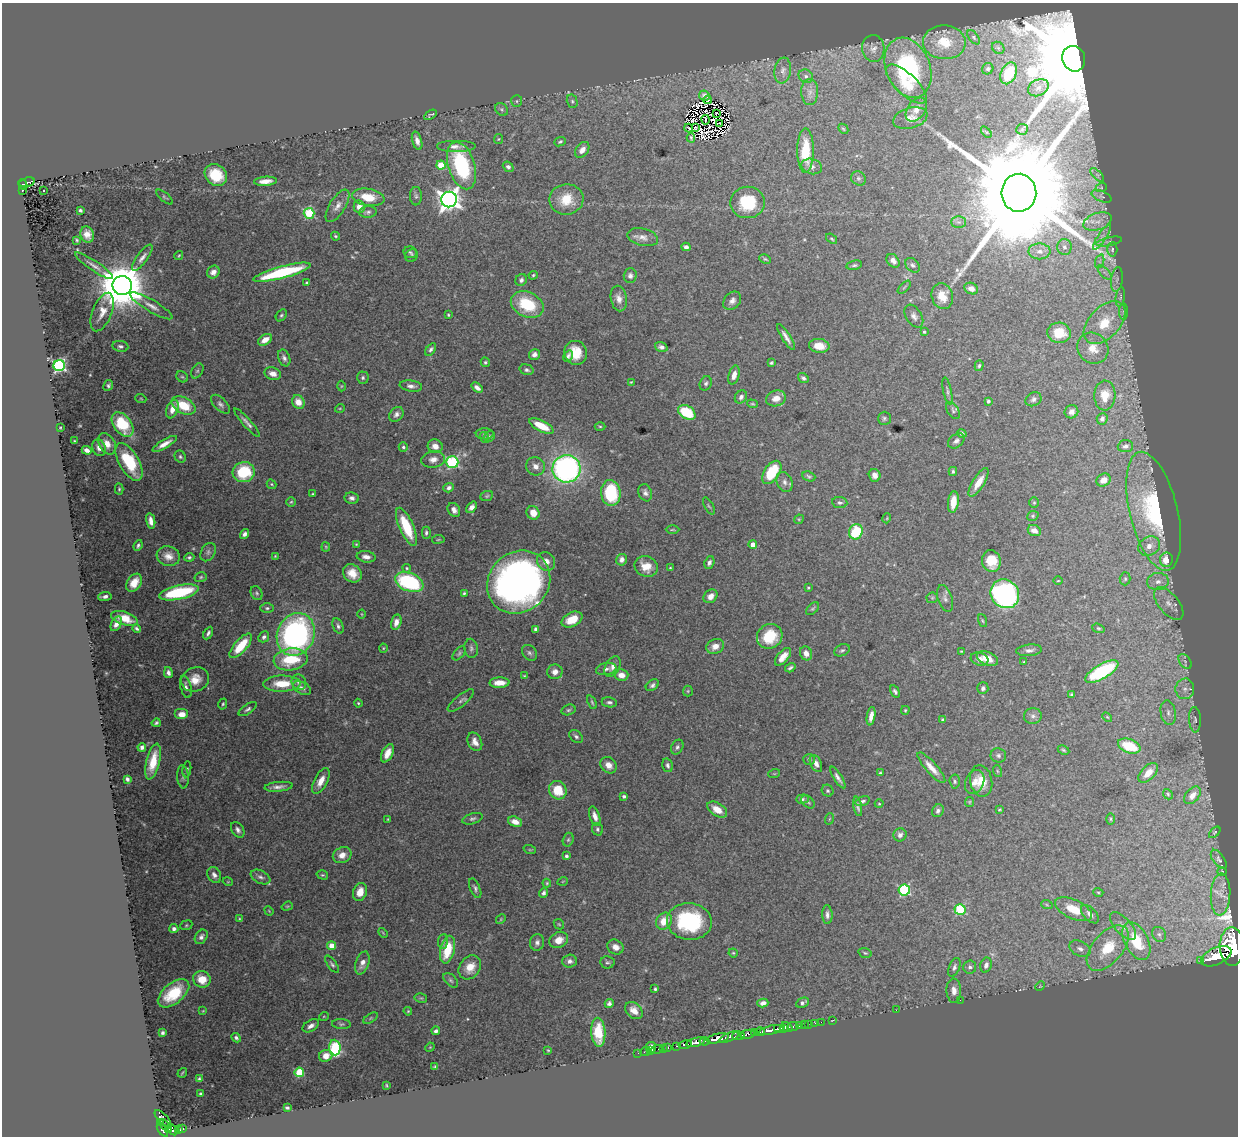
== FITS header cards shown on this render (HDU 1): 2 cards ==
NAXIS1  =                 1236
NAXIS2  =                 1134

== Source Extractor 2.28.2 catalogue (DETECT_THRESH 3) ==
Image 1236 x 1134 px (HDU 1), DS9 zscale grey, 1 PNG px = 1 image px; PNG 1240 x 1138 px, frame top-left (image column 1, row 1134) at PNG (2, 3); each listed source drawn as its Kron ellipse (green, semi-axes under 4 px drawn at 4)
Background 2.34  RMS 0.036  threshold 0.107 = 3 sigma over >= 5 px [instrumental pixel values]
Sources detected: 525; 13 with non-positive FLUX_AUTO (blend fragments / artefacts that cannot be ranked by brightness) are neither listed nor drawn; of the other 512, the 500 brightest by FLUX_AUTO listed and drawn (12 fainter detections omitted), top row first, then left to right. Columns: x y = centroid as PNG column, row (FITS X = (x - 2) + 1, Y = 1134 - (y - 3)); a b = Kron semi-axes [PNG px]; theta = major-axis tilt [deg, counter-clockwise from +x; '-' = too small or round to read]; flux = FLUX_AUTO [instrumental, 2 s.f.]
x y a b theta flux
974 37 8 4 -50 4.8
944 42 21 17 -2 82
873 48 13 11 -84 17
998 48 7 5 -45 6
1074 59 13 11 -69 85000
908 68 31 22 -69 330
988 69 6 5 - 5.3
783 71 13 8 81 15
1009 73 11 7 65 94
806 76 7 6 - 7.6
906 84 26 10 -43 48
1038 88 11 8 28 15
810 92 13 8 90 17
704 95 5 5 - 9.3
708 100 4 3 - 3
517 101 6 5 - 4.1
572 101 7 5 -76 5
502 109 7 6 - 5.1
916 110 13 9 55 19
716 113 2 2 - 5.2
430 115 7 2 32 3.6
910 118 17 10 14 24
706 120 5 2 - 4.2
720 123 3 2 - 3.4
696 127 4 2 - 2.1
689 128 4 3 - 3.3
843 129 6 4 -44 3.2
1022 129 6 5 - 3.9
986 132 6 3 -52 2.8
691 138 4 2 - 3.4
498 139 5 4 - 2.6
417 141 9 5 -74 13
560 142 6 4 22 4.9
456 146 20 6 0 17
582 150 9 6 52 16
806 151 22 8 90 82
441 165 4 4 - 69
461 166 24 13 -73 230
812 166 10 7 -16 11
508 167 6 4 -40 7.4
216 175 12 10 -40 71
1097 175 8 3 -45 4
858 178 8 6 -41 6.1
265 181 11 4 3 18
27 182 8 4 14 190
23 184 5 3 - 150
1101 188 6 3 19 2.8
22 190 4 3 - 29
44 190 3 3 - 6.8
1019 193 19 17 86 110000
416 196 9 6 -89 6.4
1101 196 10 5 -22 6.2
165 197 10 4 -39 4
368 197 16 8 -10 52
566 199 17 15 8 61
449 200 8 7 - 1800
748 202 17 15 9 110
337 206 18 8 58 18
359 207 6 5 - 23
80 210 3 3 - 4.4
368 212 9 5 6 6.2
309 213 5 5 - 190
959 222 7 6 - 7.5
1097 222 14 8 19 26
87 234 8 6 -72 18
335 236 4 3 - 3
643 237 15 8 -13 17
1102 237 14 4 56 12
832 239 6 3 -38 3.2
77 240 4 3 - 3.2
1109 242 13 3 12 6
686 247 4 4 - 8.7
1064 247 8 7 - 10
1112 249 7 5 87 5.2
1039 251 11 8 0 16
410 252 7 5 -21 4.4
179 255 4 3 - 2.3
412 256 7 6 - 4.6
142 258 15 5 53 13
765 259 6 4 -27 3.5
893 261 7 5 -48 12
1100 261 7 4 72 5.8
854 265 8 4 11 4.8
913 265 8 6 -46 7.1
94 266 22 5 -34 14
213 272 7 6 - 15
282 272 29 6 15 210
1105 273 9 4 -45 8
533 275 5 4 - 3.1
630 276 7 6 - 8.6
1117 279 12 6 82 10
521 280 6 5 - 7
306 282 3 2 - 2.6
122 286 10 9 - 14000
904 287 8 3 45 3
971 289 7 5 -26 14
942 296 13 10 -75 38
1120 297 9 4 79 6.2
619 298 13 8 -79 18
732 301 10 7 47 13
527 304 17 12 -25 120
151 306 24 6 -30 18
102 312 20 9 69 28
1123 312 8 4 90 4
281 315 7 5 51 4.4
448 315 4 3 - 2.7
914 316 13 7 -58 12
1105 323 25 15 47 95
924 332 4 3 - 3
1059 333 12 10 -6 64
786 337 15 4 -58 12
265 340 8 5 33 22
120 346 8 5 -8 6.4
819 346 10 7 -7 38
661 347 6 4 -18 8.8
1093 348 16 15 - 42
431 349 7 4 56 6
576 353 12 11 - 52
534 354 6 5 - 9.1
568 356 6 4 56 6
284 358 9 5 -68 8.3
485 362 5 4 - 4
771 363 3 3 - 3.7
59 366 6 5 - 450
979 366 5 4 - 4.2
527 370 7 5 -17 5.4
197 371 8 5 60 4.7
273 374 8 6 -17 19
734 375 10 5 74 17
182 377 6 5 - 3.4
363 378 6 6 - 5.6
803 378 6 4 -34 5.2
631 382 4 3 - 2.5
706 383 7 6 - 6.1
108 385 6 4 63 5.7
341 386 5 3 - 2
411 386 11 5 -8 11
477 388 6 4 -40 11
947 391 14 3 -79 6.5
1105 395 15 10 87 37
741 397 7 5 54 7.9
776 398 10 8 16 25
141 399 5 3 - 2.3
1033 399 8 6 29 8
988 401 4 3 - 3.9
298 402 7 6 - 27
220 404 12 6 -45 9.1
752 404 5 4 - 3.2
183 405 13 8 -27 69
340 408 5 3 - 2
172 409 9 5 69 21
953 411 9 5 -58 5.8
687 412 9 6 -31 94
1071 412 7 6 - 13
396 414 8 6 46 9.1
884 418 7 6 - 5.4
1102 419 6 5 - 7.8
247 423 19 4 -48 11
123 424 14 8 -54 130
541 426 13 5 -27 60
600 426 5 3 - 3
60 427 3 2 - 2
962 433 5 3 - 6
485 434 9 5 0 6.6
490 436 5 5 - 4.9
484 438 6 3 -72 2.5
74 441 3 2 - 2.2
956 441 9 6 35 8.4
107 444 11 8 -61 25
165 444 14 4 30 19
435 446 7 6 - 20
1125 446 8 6 5 7.3
403 447 5 4 - 4.9
99 448 8 6 -70 15
87 450 5 4 - 12
180 457 6 5 - 5.1
433 459 12 8 9 17
129 462 21 10 -60 130
452 462 6 6 - 300
536 466 9 9 - 18
566 469 14 13 - 820
953 471 4 3 - 4.1
244 472 11 10 - 120
772 472 13 7 57 100
875 475 6 6 - 13
809 476 6 5 - 4.6
1103 480 7 6 - 18
784 482 10 7 -67 11
979 482 16 6 58 32
271 484 5 4 - 2.9
449 488 5 4 - 7.9
119 489 5 4 - 3.5
611 493 13 9 -85 150
645 493 9 6 -70 9.3
312 494 3 2 - 2.1
487 496 6 5 - 4
352 498 7 5 -11 8.3
291 502 5 4 - 3.2
840 502 7 5 -9 6
953 502 11 5 83 36
1034 503 5 5 - 3.2
709 506 9 3 -60 3.6
472 507 6 4 53 13
454 510 7 5 -57 12
1154 511 61 24 -76 260
533 513 7 6 - 33
1033 516 6 4 22 3.4
887 518 5 3 - 2
799 519 5 4 - 2.9
151 521 8 4 -78 15
406 527 20 7 -66 96
672 530 7 3 1 2.6
1034 531 7 5 -24 14
856 532 8 6 62 120
426 533 6 4 89 5.5
245 534 5 4 - 8.4
438 539 6 3 9 2.7
356 544 3 3 - 2.4
753 544 4 4 - 28
138 545 6 4 67 5.2
1149 546 11 9 29 23
326 547 4 4 - 2.6
208 552 10 7 62 8.2
168 556 12 9 -16 22
275 556 4 3 - 2.2
189 557 5 4 - 4.9
366 557 9 5 -8 15
622 560 6 5 - 13
1166 560 7 6 - 45
546 561 9 8 - 21
991 561 11 9 -77 52
709 563 7 4 70 7.3
646 566 12 10 -24 35
407 568 4 3 - 3
670 568 4 3 - 2.8
352 573 10 8 -40 33
201 577 6 5 - 4.2
1125 579 6 5 - 4.3
1058 581 5 3 - 2.1
409 582 15 9 -22 260
519 582 33 29 44 1400
1158 582 11 8 4 18
134 583 10 7 57 29
808 588 3 2 - 2.6
179 592 20 7 12 180
257 593 7 5 -63 5.2
464 593 3 3 - 3.2
1005 594 15 13 -47 670
105 596 7 3 6 8.4
711 596 8 6 41 17
932 598 6 5 - 4
945 598 14 7 -73 11
1169 604 19 10 -50 27
267 608 7 5 0 5.3
812 609 8 5 44 4.2
362 614 4 3 - 1.9
124 618 14 6 -17 36
572 619 11 7 25 46
982 621 7 3 -71 2.9
396 622 8 5 75 18
116 624 8 5 60 13
338 626 8 5 -67 6.7
1098 628 6 4 -18 3.5
137 629 4 3 - 4.9
536 629 4 4 - 6.6
208 633 7 4 60 6.7
296 634 22 18 65 680
770 636 13 12 - 79
264 637 6 5 - 7
241 646 15 6 49 83
715 646 9 7 23 19
383 648 4 4 - 2.4
471 648 9 6 -82 7.8
842 650 8 5 25 5.3
1029 650 13 6 6 10
961 651 4 2 - 2.2
459 653 8 5 50 4.3
529 653 9 6 -50 6.6
806 653 7 6 - 16
783 657 10 5 50 23
987 658 11 6 -21 33
291 659 17 11 9 100
979 659 9 6 -15 14
1185 661 8 5 -55 7.1
1024 662 3 3 - 2.6
613 666 11 7 62 13
790 668 5 3 - 5
606 669 10 6 10 8.3
555 672 7 7 - 14
1102 672 19 7 30 230
168 673 5 4 - 8.9
621 675 7 6 - 20
524 676 4 3 - 2.3
195 679 14 12 23 36
299 682 8 7 - 10
500 683 10 5 1 27
282 684 18 8 1 61
652 685 7 5 33 6.6
186 687 11 5 -76 9.9
302 688 9 6 -27 9.7
983 688 6 5 - 5.9
1185 689 10 9 - 18
688 691 5 5 - 2.9
895 691 6 4 -60 5.8
1071 694 4 3 - 2.9
461 701 16 5 39 8.8
592 702 7 4 -65 3.7
609 702 8 5 -9 6.2
358 703 4 4 - 2.9
223 704 5 4 - 3.4
248 709 10 4 34 6.3
568 710 7 5 16 4.5
905 710 4 3 - 2.7
1168 713 12 7 -81 15
182 714 7 5 0 27
871 716 9 4 80 16
1033 716 9 8 - 9.5
1107 717 6 3 -44 2.5
943 720 4 4 - 6.4
1195 720 13 6 -87 6.7
156 723 4 3 - 4.4
576 736 8 5 -39 5.8
475 742 9 7 -65 16
1129 746 12 7 -20 92
142 747 4 4 - 8.3
677 747 8 5 62 6.4
1063 750 6 4 -27 3.6
387 753 10 5 64 24
998 755 8 7 - 6.4
809 759 6 5 - 5.1
153 761 18 6 76 50
816 763 9 5 -65 11
609 765 9 7 -46 18
668 765 7 5 -76 6
931 768 20 5 -48 27
187 769 8 4 81 4.4
997 771 6 3 -71 3
880 773 3 3 - 3.3
1148 773 12 6 46 26
774 774 6 4 18 2.6
183 777 11 5 -87 7.7
838 778 12 3 -57 9.5
127 779 4 3 - 5.3
321 781 14 6 63 27
955 781 7 5 -87 5.1
981 781 16 11 -79 40
975 782 12 9 67 16
279 787 14 5 5 13
558 790 9 8 - 63
828 791 6 5 - 4.5
1168 794 5 4 - 3.2
1192 795 10 6 50 16
624 796 4 3 - 4.8
802 799 6 4 3 5.2
863 801 7 4 17 5
808 802 8 5 -43 5.1
969 802 5 4 - 2.6
879 804 4 4 - 2.6
858 806 10 4 -78 7.8
717 810 11 6 -32 27
999 810 3 3 - 2.6
938 811 7 5 60 7.8
595 816 10 5 -72 16
388 819 4 3 - 2.2
472 819 10 5 16 6.4
829 819 6 3 70 2.4
1111 819 6 4 -90 3
515 822 7 5 -19 20
597 829 6 5 - 5.6
238 830 8 5 -58 8.7
1215 832 7 3 45 2.6
900 835 7 6 - 9.3
568 840 7 5 73 4.3
530 850 6 4 -18 2.8
342 855 9 7 24 22
566 856 4 3 - 6.1
1219 859 11 5 -53 6.4
1222 871 4 4 - 2.4
214 875 8 6 -60 12
322 875 6 4 -17 3.5
260 877 10 6 -25 9.2
563 881 5 3 - 2.1
228 882 5 3 - 2
547 883 4 4 - 2.6
475 888 10 5 -67 6.8
904 890 5 5 - 260
360 892 9 7 70 30
1098 892 5 3 - 2.3
544 893 5 4 - 6.1
1221 894 21 9 87 31
1047 905 6 3 -19 3.2
287 906 6 4 19 2.9
960 909 5 5 - 190
1073 909 20 9 -25 49
269 911 5 4 - 2.3
1090 914 11 6 -47 14
827 915 9 5 -88 9.9
239 919 4 3 - 2.6
501 919 5 4 - 2.7
664 921 9 7 52 41
689 921 22 18 -5 240
559 924 6 4 -44 3.2
186 925 6 4 23 3.5
1123 926 17 8 -48 18
174 929 4 4 - 7.8
383 933 6 3 -47 2.4
1159 934 8 6 -55 7.7
201 937 8 5 56 8.9
559 940 10 7 26 24
443 941 7 5 84 5.7
1136 941 20 11 -63 110
537 942 8 7 - 9.2
332 946 4 4 - 43
1232 946 19 12 -89 19000
615 947 8 7 - 17
1108 948 27 15 49 100
1080 949 11 7 -26 12
448 950 14 7 76 83
733 953 5 4 - 2.7
865 953 7 4 -16 3.8
1216 956 16 8 25 8200
570 961 7 6 - 9.7
1201 961 3 3 - 210
607 962 7 6 - 5.6
362 963 12 6 71 17
332 964 10 4 -53 5.5
986 965 8 5 71 11
470 967 13 10 53 34
954 967 10 5 67 7.8
970 967 6 6 - 7.8
202 979 9 8 - 38
451 980 9 5 -45 6.2
1040 986 5 4 - 2.4
655 989 3 3 - 4.1
954 991 12 7 -88 18
173 993 18 10 39 96
421 998 6 4 -12 3.5
960 1000 2 2 - 16
609 1003 4 4 - 6.1
763 1003 5 4 - 13
803 1003 7 4 25 7
896 1010 2 2 - 21
203 1011 4 3 - 2
408 1011 4 4 - 2.4
634 1011 10 7 -42 21
324 1016 5 3 - 2.1
370 1018 8 4 32 3.6
833 1020 3 2 - 26
821 1022 2 2 - 26
815 1023 2 2 - 34
341 1024 9 5 -4 5.2
804 1024 3 2 - 61
799 1025 4 3 - 78
808 1025 3 2 - 81
311 1026 9 5 31 12
793 1026 5 3 - 140
787 1027 6 4 -32 1300
777 1028 3 2 - 720
783 1028 4 3 - 960
772 1030 13 4 12 3800
436 1031 4 3 - 7
598 1032 14 7 -86 72
754 1032 3 3 - 710
760 1032 5 4 - 370
162 1033 4 3 - 5.8
748 1034 7 3 11 1000
738 1036 6 3 6 800
729 1037 11 4 24 1100
236 1038 5 4 - 5.4
718 1038 11 4 12 6200
705 1041 5 3 - 870
696 1042 9 4 14 3800
685 1044 7 3 12 650
677 1046 3 2 - 230
430 1047 5 4 - 2.1
651 1047 5 5 - 27
668 1047 3 3 - 170
335 1048 8 6 -86 240
663 1048 2 2 - 23
657 1049 6 2 18 39
548 1050 3 2 - 2.2
645 1051 5 2 - 36
650 1051 3 2 - 14
638 1053 2 2 - 18
326 1056 7 5 21 22
435 1067 4 3 - 3.6
299 1072 5 4 - 130
182 1073 5 2 - 2.2
199 1079 4 3 - 3.5
387 1085 3 2 - 2.2
201 1094 3 3 - 3.3
287 1108 4 3 - 4
163 1118 10 5 -46 470
161 1122 3 2 - 82
164 1125 6 4 -49 210
183 1128 3 3 - 150
178 1129 4 3 - 320
162 1130 7 3 -51 780
168 1130 3 2 - 98
173 1130 6 4 -57 430
At the frame edge (FLAGS 8, measured only in part): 1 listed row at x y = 1232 946
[12 fainter detections neither listed nor drawn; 13 non-positive-flux detections neither listed nor drawn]